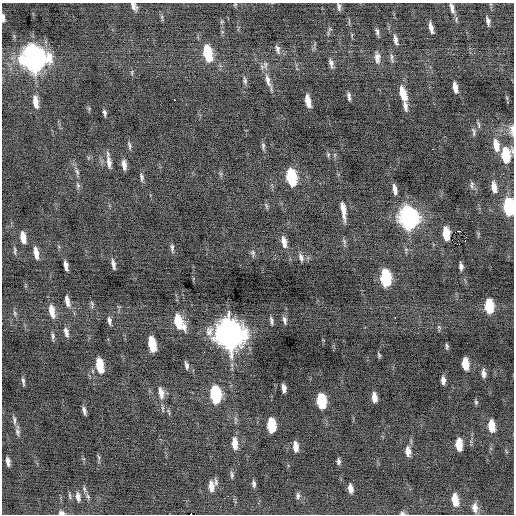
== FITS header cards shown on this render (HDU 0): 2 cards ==
NAXIS1  =                  512 / Axis length
NAXIS2  =                  512 / Axis length

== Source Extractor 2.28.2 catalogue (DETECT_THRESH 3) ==
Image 512 x 512 px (HDU 0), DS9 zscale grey, 1 PNG px = 1 image px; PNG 516 x 516 px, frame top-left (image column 1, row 512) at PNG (2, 3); no overlay
Background -0.175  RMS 0.73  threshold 2.2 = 3 sigma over >= 5 px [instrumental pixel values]
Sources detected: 116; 2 with non-positive FLUX_AUTO (blend fragments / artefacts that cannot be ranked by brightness) are not listed; the other 114 listed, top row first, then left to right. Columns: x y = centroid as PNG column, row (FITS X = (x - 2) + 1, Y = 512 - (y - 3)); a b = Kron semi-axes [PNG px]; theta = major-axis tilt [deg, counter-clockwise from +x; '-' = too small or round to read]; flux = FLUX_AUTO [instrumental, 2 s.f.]
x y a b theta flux
235 4 6 3 1 47
134 6 8 5 -60 200
339 7 9 4 -87 110
452 8 12 5 -74 230
3 18 9 3 -86 170
488 21 9 4 -77 160
431 28 10 4 -77 270
377 31 8 4 -75 120
395 40 11 4 -77 180
277 49 11 5 -79 150
207 53 13 6 -78 2100
392 57 13 3 -85 130
34 58 14 10 -76 39000
377 58 13 7 -86 270
331 63 9 4 -78 190
132 72 7 4 90 65
245 80 10 5 -80 120
268 81 24 6 -71 410
455 88 9 4 -79 360
403 93 15 6 -73 800
349 96 7 3 -82 130
174 100 3 2 - 250
308 101 11 4 -78 580
35 102 13 6 -82 510
405 106 12 5 -77 210
89 109 7 4 -73 65
104 113 7 4 -75 110
479 125 10 4 -84 86
512 130 18 6 -86 260
473 132 12 4 -78 100
496 145 14 7 -78 600
129 146 11 4 -77 110
263 146 9 4 -85 110
433 149 3 2 - 100
328 155 7 4 89 64
506 155 11 7 -89 2000
109 162 16 5 -82 310
124 165 9 4 -83 260
77 172 8 5 -63 120
142 177 11 5 -83 130
291 177 13 6 -79 3400
78 185 8 5 -69 100
472 185 10 5 80 110
494 187 11 5 -81 410
395 190 9 4 -80 260
266 206 9 3 -77 81
508 207 12 6 -86 4800
343 210 16 4 -82 510
408 218 13 8 -81 23000
458 231 4 2 - 7600
23 237 10 5 -80 510
284 242 13 6 -78 370
172 248 11 4 -85 130
15 250 9 4 -88 85
36 253 12 4 -81 390
253 253 9 5 -80 120
301 257 11 6 -69 200
113 264 9 3 -78 190
66 266 9 4 -80 230
461 266 7 4 -85 150
385 278 12 6 -84 4800
67 301 12 5 -77 290
92 304 11 4 -79 93
489 306 10 6 -86 2100
52 311 14 6 -78 580
15 313 8 4 -82 87
395 318 3 2 - 180
109 320 10 5 -82 160
271 320 9 4 -82 120
284 320 10 5 -76 150
179 322 14 7 -64 1600
209 331 13 10 75 370
66 332 11 5 -77 220
229 334 14 10 -79 78000
53 336 8 4 -85 110
152 344 12 5 -79 1700
447 346 6 3 -80 86
379 355 7 4 -69 76
465 364 10 5 -84 960
186 365 7 3 -78 130
99 366 12 6 -79 1300
483 373 8 4 -85 200
443 380 7 4 -87 210
23 381 10 4 -81 120
284 388 8 4 -84 240
161 393 15 7 -79 400
215 395 12 6 -83 4900
374 397 9 4 -84 410
321 401 11 6 -86 2900
476 402 7 5 -69 67
84 410 7 4 -78 150
14 420 13 5 -81 160
271 425 11 6 -87 2100
491 426 9 5 -84 840
17 432 11 6 -79 170
235 443 12 5 -84 580
459 445 10 5 -86 950
296 447 9 5 -85 390
408 451 11 6 -86 340
8 461 8 4 -81 210
339 461 6 4 -86 120
232 475 9 4 -82 100
254 484 8 4 -81 130
211 486 13 6 -88 480
350 488 8 4 -82 270
70 496 9 3 -84 83
88 496 8 5 -56 120
228 496 2 2 - 270
298 496 9 5 85 120
78 497 12 6 -79 220
455 500 10 6 -82 940
475 508 11 7 -85 330
61 513 7 5 -4 140
402 513 7 5 0 97
At the frame edge (FLAGS 8, measured only in part): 7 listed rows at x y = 134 6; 3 18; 512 130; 506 155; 508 207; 61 513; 402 513
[2 non-positive-flux detections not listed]